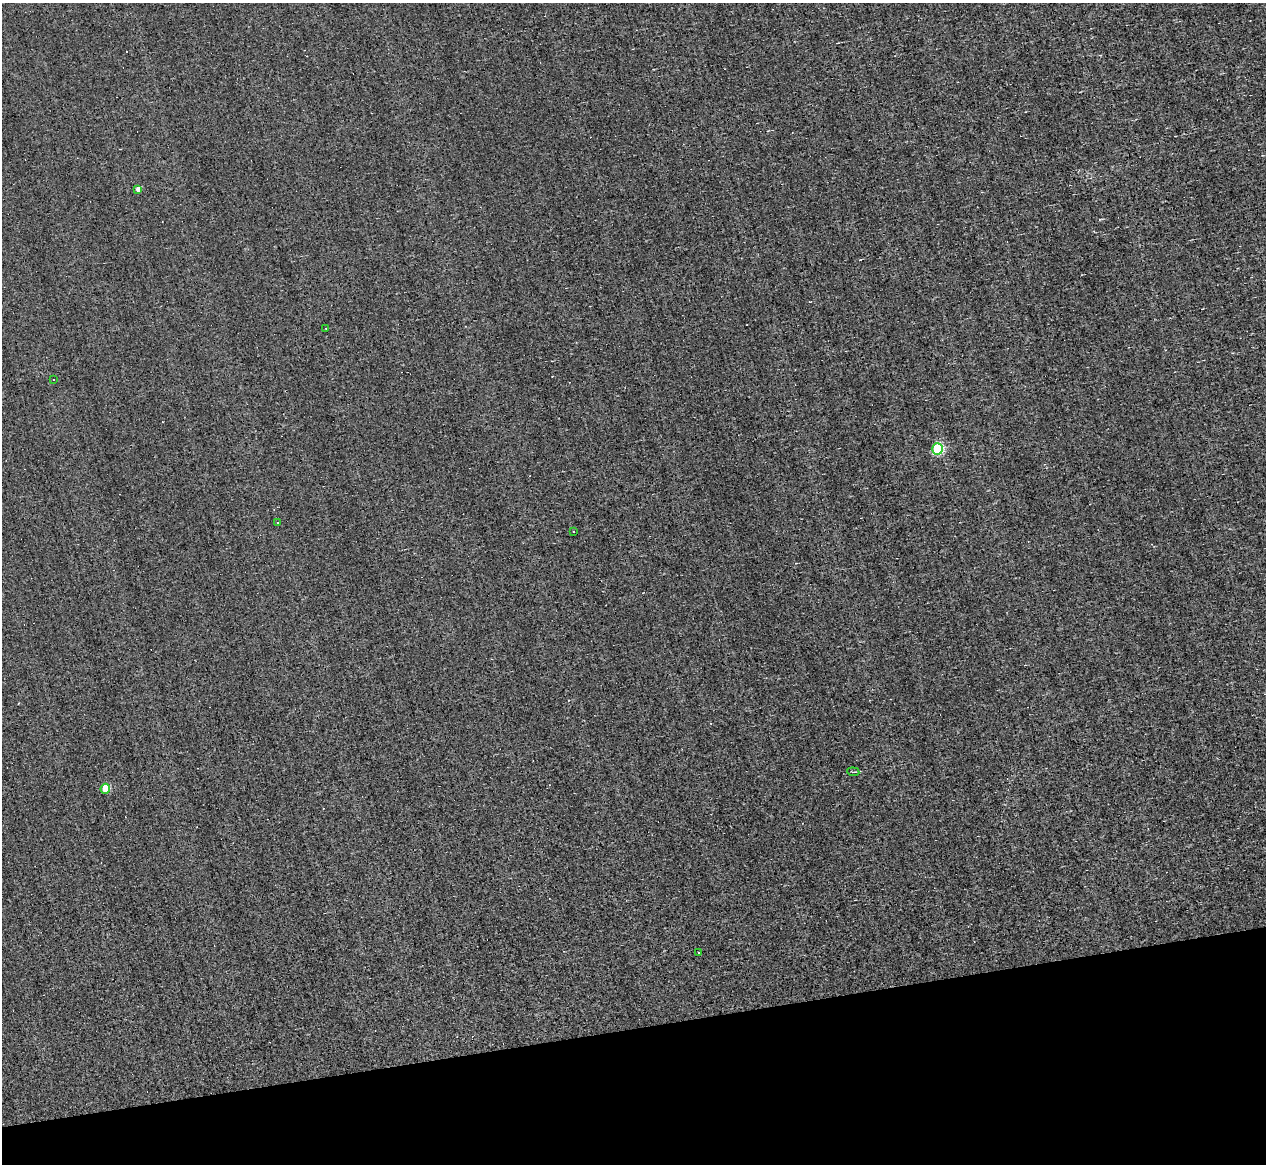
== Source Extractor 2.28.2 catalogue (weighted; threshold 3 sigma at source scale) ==
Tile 14 of 4 x 4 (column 2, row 4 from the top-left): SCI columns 1265-2528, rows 244-1405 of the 5057 x 5015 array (HDU 1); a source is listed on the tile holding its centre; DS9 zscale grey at full resolution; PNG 1268 x 1166 px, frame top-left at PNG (2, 3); each listed source drawn as its Kron ellipse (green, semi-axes under 4 px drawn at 4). Shown black and unused: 12% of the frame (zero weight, under 3 of 4 exposures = <1% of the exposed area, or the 3 px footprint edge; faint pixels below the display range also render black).
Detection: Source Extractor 2.28.2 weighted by HDU 2 'WHT'; one run over the whole footprint, this tile lists its part. Background -0.00238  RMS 0.051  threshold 0.228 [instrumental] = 3 sigma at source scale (4.5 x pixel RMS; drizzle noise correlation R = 1.50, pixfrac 1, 0.05/0.05 arcsec/px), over >= 5 px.
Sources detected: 17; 8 cosmic-ray / hot-pixel residue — neither listed nor drawn; the other 9 listed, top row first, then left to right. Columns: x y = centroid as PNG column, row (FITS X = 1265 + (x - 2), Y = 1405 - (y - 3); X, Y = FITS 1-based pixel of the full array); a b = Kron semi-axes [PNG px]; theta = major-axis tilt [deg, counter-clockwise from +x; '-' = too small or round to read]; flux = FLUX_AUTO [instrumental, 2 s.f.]
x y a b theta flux
138 189 4 4 - 29
326 328 2 2 - 3.9
54 379 3 2 - 4.7
937 449 5 5 - 520
278 522 3 3 - 5.8
573 531 2 2 - 3
853 772 6 3 -6 5.7
105 789 5 5 - 120
698 953 3 2 - 3